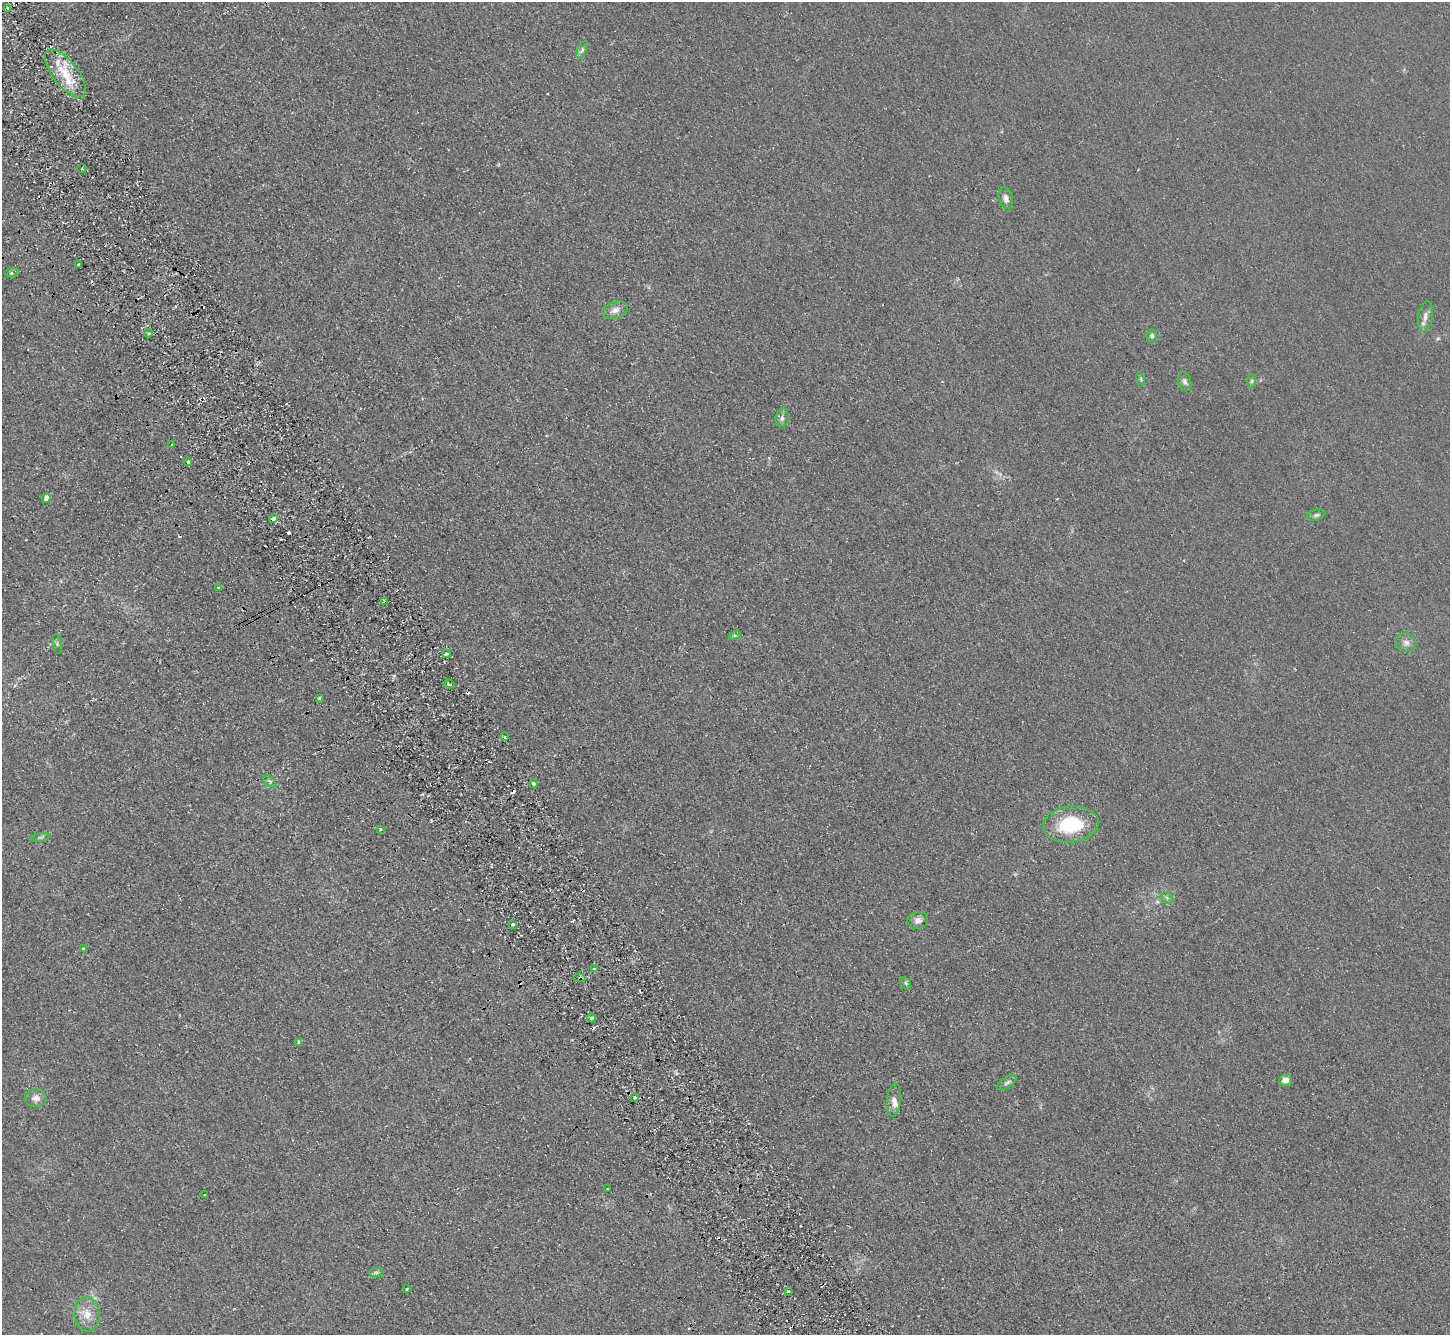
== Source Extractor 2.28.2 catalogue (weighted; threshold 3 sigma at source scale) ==
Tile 11 of 4 x 4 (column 3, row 3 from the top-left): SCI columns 2949-4396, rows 1660-2992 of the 5895 x 5848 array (HDU 1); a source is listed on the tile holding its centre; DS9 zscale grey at full resolution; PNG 1452 x 1337 px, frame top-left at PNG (2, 2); each listed source drawn as its Kron ellipse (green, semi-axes under 4 px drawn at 4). Shown black and unused: <1% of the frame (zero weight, under 2 of 3 exposures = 3% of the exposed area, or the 3 px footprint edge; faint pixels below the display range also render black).
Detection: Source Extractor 2.28.2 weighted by HDU 2 'WHT'; one run over the whole footprint, this tile lists its part. Background 0.0411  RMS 0.011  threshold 0.0502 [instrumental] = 3 sigma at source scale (4.5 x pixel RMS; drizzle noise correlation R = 1.50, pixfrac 1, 0.05/0.05 arcsec/px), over >= 5 px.
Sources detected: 67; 12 cosmic-ray / hot-pixel residue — neither listed nor drawn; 1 inside a brighter listed object's ellipse — not listed separately; the other 54 listed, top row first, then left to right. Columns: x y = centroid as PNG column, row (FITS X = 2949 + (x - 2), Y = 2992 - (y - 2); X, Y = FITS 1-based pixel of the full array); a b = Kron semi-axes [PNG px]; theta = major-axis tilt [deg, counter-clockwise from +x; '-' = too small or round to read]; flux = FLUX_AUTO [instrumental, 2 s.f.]
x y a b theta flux
8 9 4 3 - 8.2
582 50 9 4 65 2.4
65 73 28 12 -51 32
82 168 4 3 - 1
1006 198 11 7 -74 5.6
79 264 3 3 - 3.9
11 273 6 4 17 1.6
615 310 13 8 19 6.9
1425 316 15 7 81 6.3
148 333 4 4 - 2.1
1152 336 6 5 - 2.2
1141 379 6 4 -73 1.4
1185 381 10 6 -71 3.4
1252 381 7 4 89 1.9
782 418 8 6 75 3.5
172 445 3 3 - 1.3
188 462 4 4 - 3.8
46 498 5 4 - 5.9
1316 515 9 5 15 2.5
274 518 4 3 - 19
219 588 3 3 - 3.2
385 602 3 3 - 5.3
735 635 6 4 18 1.5
1406 643 10 9 - 5.3
57 644 10 3 -80 1.4
447 654 4 3 - 2.4
449 684 5 3 - 2.4
319 698 3 3 - 1.4
505 737 3 2 - 1.8
270 781 8 3 -45 1.7
534 784 4 3 - 3.7
1071 824 28 18 7 64
380 829 3 3 - 1.7
40 837 9 4 6 1.9
1167 898 6 5 - 2
918 920 10 8 6 5.2
513 924 3 3 - 7.9
84 949 3 3 - 2.2
594 969 3 3 - 14
580 978 6 3 -16 1.8
906 983 6 4 -60 2
591 1018 4 3 - 0.96
299 1043 4 3 - 6.7
1285 1080 6 5 - 8.1
1007 1082 11 5 34 2.9
36 1098 11 9 5 6.8
634 1098 3 3 - 4.8
894 1100 16 7 84 6.1
607 1189 3 3 - 2.7
205 1195 3 2 - 1.4
376 1272 7 4 1 2.1
407 1289 3 3 - 3.1
788 1291 3 3 - 1.7
87 1314 17 12 -86 14
Overlapping masked pixels (flux is a lower limit): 5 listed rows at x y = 8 9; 188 462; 274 518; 385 602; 580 978